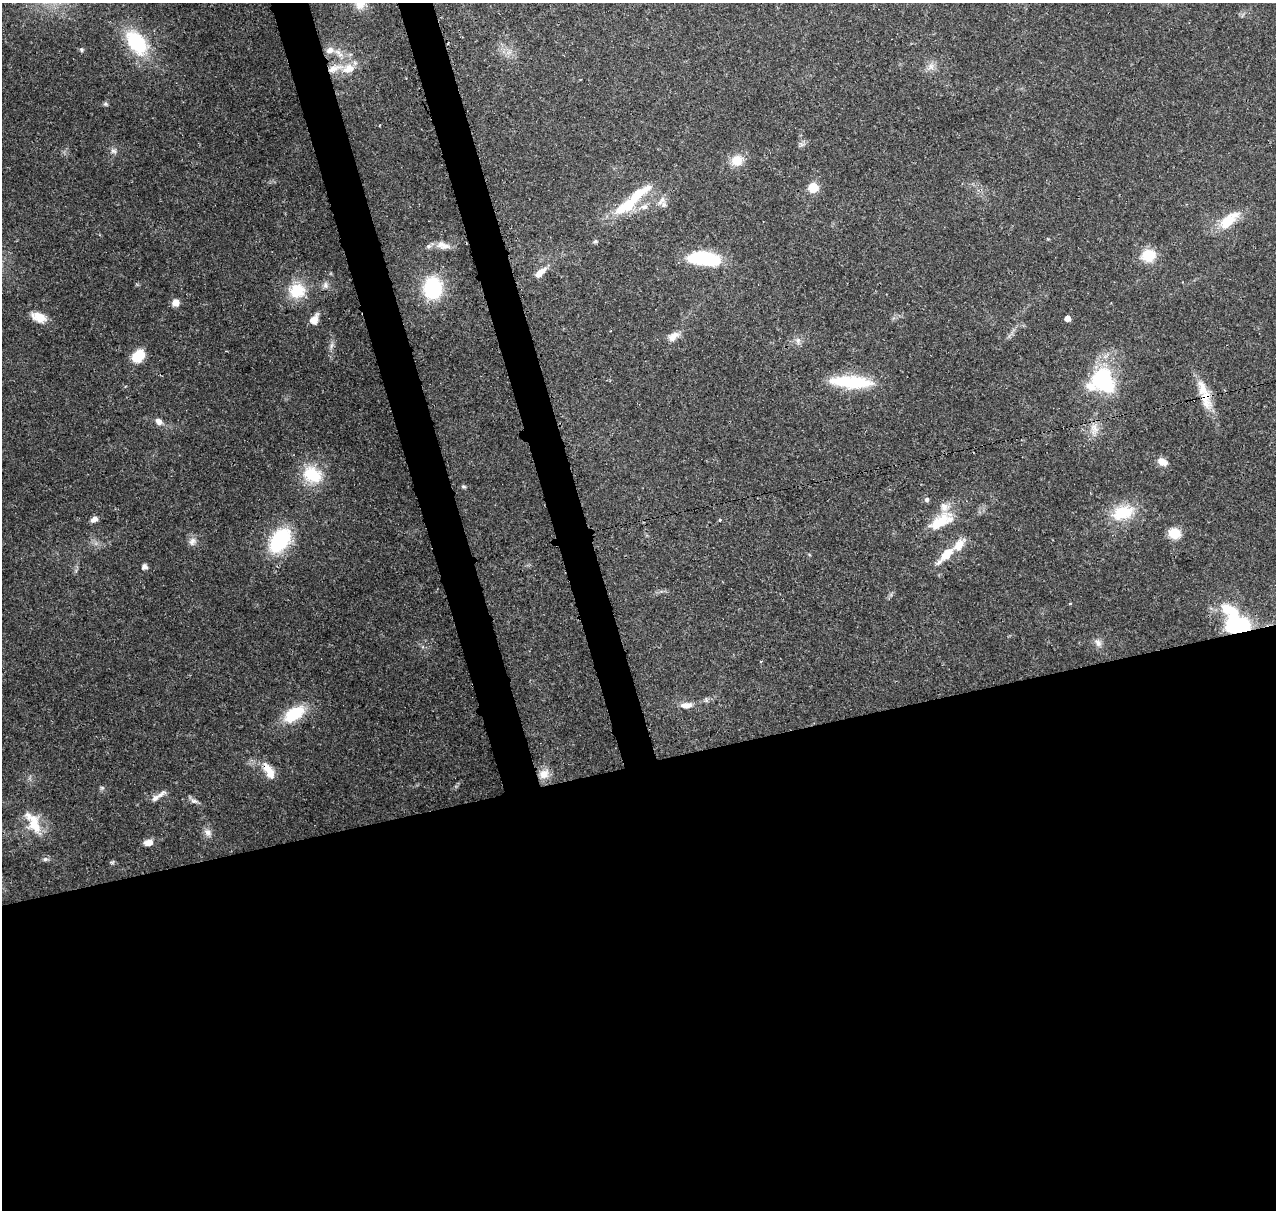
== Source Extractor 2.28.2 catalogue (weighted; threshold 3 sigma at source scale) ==
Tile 15 of 4 x 4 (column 3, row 4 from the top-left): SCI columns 2661-3934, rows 129-1336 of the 5323 x 5036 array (HDU 1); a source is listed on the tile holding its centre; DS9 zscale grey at full resolution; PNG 1278 x 1212 px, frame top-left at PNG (2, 3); no overlay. Shown black and unused: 41% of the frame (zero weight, under 3 of 4 exposures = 7% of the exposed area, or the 3 px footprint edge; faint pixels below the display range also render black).
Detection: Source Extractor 2.28.2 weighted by HDU 2 'WHT'; one run over the whole footprint, this tile lists its part. Background 0.0736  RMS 0.0034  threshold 0.0152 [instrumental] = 3 sigma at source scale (4.5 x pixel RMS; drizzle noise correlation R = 1.50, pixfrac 1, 0.0396/0.0396 arcsec/px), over >= 5 px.
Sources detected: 80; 3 inside a brighter object's white glare — not listed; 14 inside a brighter listed object's ellipse — not listed separately; the other 63 listed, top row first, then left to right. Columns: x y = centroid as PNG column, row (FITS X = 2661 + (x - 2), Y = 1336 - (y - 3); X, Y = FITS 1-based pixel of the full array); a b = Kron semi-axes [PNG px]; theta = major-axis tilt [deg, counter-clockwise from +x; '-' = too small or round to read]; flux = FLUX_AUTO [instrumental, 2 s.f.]
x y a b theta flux
360 3 16 14 84 4.7
136 42 34 20 -55 22
81 50 7 6 - 0.64
339 53 18 7 -38 3.5
931 67 12 9 48 2.2
335 68 26 9 17 6.4
105 104 7 5 -26 0.61
113 151 9 6 -3 1.2
737 160 16 14 24 4.9
813 187 6 5 - 20
661 201 15 7 53 1.9
627 205 42 13 37 16
1228 220 28 12 39 9.4
595 241 7 5 21 0.6
441 244 15 10 27 3
1148 255 17 14 9 7.8
704 258 24 10 -6 38
540 272 17 7 40 3.7
325 285 10 8 78 1.4
433 288 19 15 86 30
297 291 23 20 10 11
175 303 8 7 - 2.8
39 317 19 11 -24 4.7
1067 318 4 4 - 2.7
314 319 12 9 57 3.2
673 336 17 8 35 2.9
798 341 10 7 -79 1.5
331 346 9 4 71 0.91
138 356 12 9 48 9.9
1103 378 37 16 -62 25
851 382 48 13 -3 20
125 386 4 4 - 0.39
1205 398 34 13 -78 7.8
159 422 10 7 -37 2
1094 429 15 12 83 3.8
1162 462 11 8 -25 3
312 475 25 20 -27 13
464 487 6 5 - 0.61
927 500 6 6 - 0.85
1123 512 32 19 15 13
94 519 8 6 29 1.8
720 520 3 3 - 0.98
940 522 29 12 32 12
1174 533 12 11 - 6.4
280 540 25 16 54 29
192 541 12 10 61 2
946 554 20 10 46 5.9
144 567 5 5 - 1.9
1237 625 23 19 -17 34
1098 643 11 9 -54 1.8
761 661 4 2 - 0.29
686 705 17 8 2 3.1
294 714 28 15 31 13
267 769 18 11 -65 4.3
544 774 14 12 10 3.9
102 788 6 4 -1 0.56
156 798 17 7 44 2.4
194 801 13 6 -18 1.4
34 824 28 16 -74 9.1
208 832 12 9 -45 2.1
149 842 10 7 5 3
45 859 8 6 -9 0.95
112 862 7 4 36 0.51
Overlapping masked pixels (flux is a lower limit): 4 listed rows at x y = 335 68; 1205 398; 1237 625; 267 769
Isophote crosses this tile's border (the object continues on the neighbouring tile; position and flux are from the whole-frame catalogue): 1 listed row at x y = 360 3